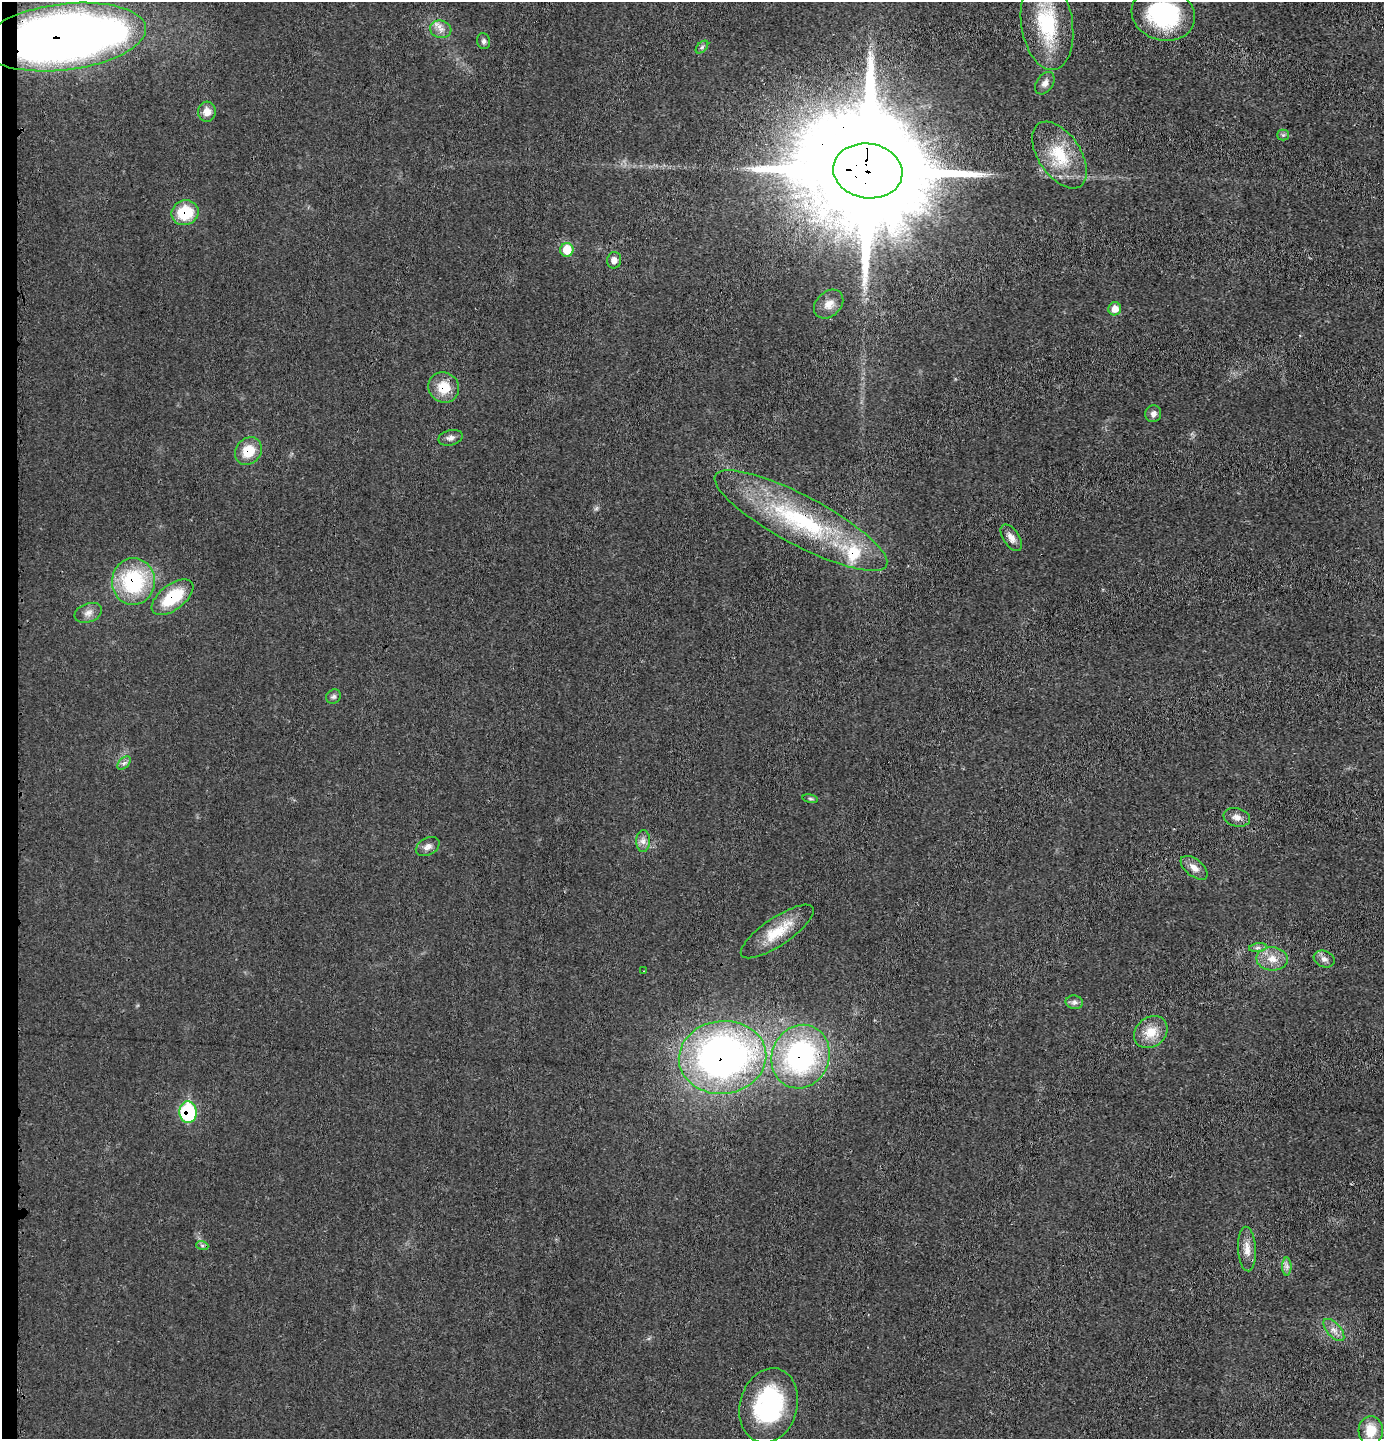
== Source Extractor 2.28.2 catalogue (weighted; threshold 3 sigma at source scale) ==
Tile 4 of 3 x 3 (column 1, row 2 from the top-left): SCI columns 103-1484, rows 1441-2877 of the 4357 x 4324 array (HDU 1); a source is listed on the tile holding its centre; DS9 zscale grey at full resolution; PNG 1386 x 1441 px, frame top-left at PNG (2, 2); each listed source drawn as its Kron ellipse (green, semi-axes under 4 px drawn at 4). Shown black and unused: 1% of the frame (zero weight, under 3 of 4 exposures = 1% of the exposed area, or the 3 px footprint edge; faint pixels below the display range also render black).
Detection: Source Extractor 2.28.2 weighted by HDU 2 'WHT'; one run over the whole footprint, this tile lists its part. Background 0.0212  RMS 0.0047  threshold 0.0211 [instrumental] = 3 sigma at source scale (4.5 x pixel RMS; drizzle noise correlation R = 1.50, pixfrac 1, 0.05/0.05 arcsec/px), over >= 5 px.
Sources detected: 49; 1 inside a brighter listed object's ellipse — not listed separately; the other 48 listed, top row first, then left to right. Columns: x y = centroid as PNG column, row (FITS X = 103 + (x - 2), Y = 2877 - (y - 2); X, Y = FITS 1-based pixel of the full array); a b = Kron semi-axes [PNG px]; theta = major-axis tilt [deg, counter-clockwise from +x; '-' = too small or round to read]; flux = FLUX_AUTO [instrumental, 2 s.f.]
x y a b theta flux
1163 14 32 26 -18 46
1047 24 47 25 -81 35
441 29 11 8 -15 3.1
64 37 82 33 7 510
484 41 8 6 -77 1.3
702 47 7 4 45 1
1045 83 12 8 56 2.4
207 112 10 9 - 4.7
1283 135 5 5 - 0.92
1060 155 37 21 -56 21
868 171 35 27 -9 23000
185 213 14 12 21 18
567 250 7 6 - 10
614 260 8 7 - 2.6
829 304 16 12 44 4.5
1115 309 6 6 - 4.3
444 387 16 15 - 10
1153 414 8 8 - 2.1
450 438 12 7 14 2.1
248 451 14 12 51 11
801 521 97 24 -28 67
1011 538 15 8 -57 3.3
133 581 23 21 85 41
172 597 24 12 37 21
88 613 14 9 20 3.1
333 697 8 6 42 1.2
124 763 8 5 44 1.2
810 799 8 4 -9 0.72
1237 817 13 9 -14 3.1
643 841 11 7 89 2.4
428 847 13 8 29 2.6
1194 868 16 8 -39 3.7
777 931 43 14 34 15
1258 948 9 4 8 1.2
1272 959 16 11 -3 6
1324 959 11 8 -20 2.2
644 971 3 2 - 0.43
1074 1002 9 7 -9 1.6
1151 1032 18 14 38 8.5
723 1057 44 36 7 210
800 1057 32 28 68 87
188 1112 11 8 -85 36
202 1245 6 4 -19 0.8
1247 1249 22 9 -86 5.1
1287 1266 9 4 90 1.5
1334 1330 13 7 -49 3
769 1405 38 28 74 53
1371 1430 14 12 85 9.6
Overlapping masked pixels (flux is a lower limit): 11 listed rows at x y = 64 37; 868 171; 185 213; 444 387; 248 451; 801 521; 133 581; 172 597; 723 1057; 800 1057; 188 1112